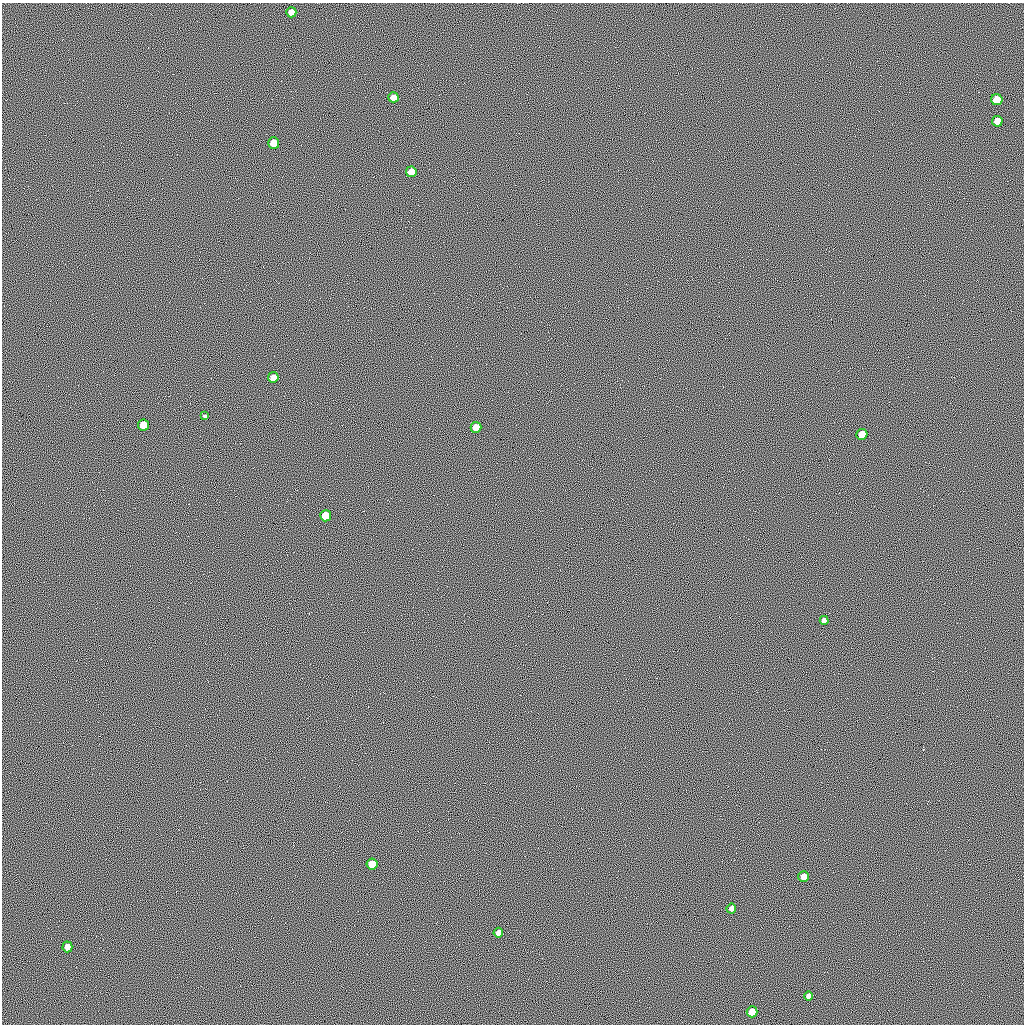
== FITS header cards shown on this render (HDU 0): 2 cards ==
NAXIS1  =                 1022 / length of data axis 1
NAXIS2  =                 1022 / length of data axis 2

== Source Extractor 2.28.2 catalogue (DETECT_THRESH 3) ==
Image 1022 x 1022 px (HDU 0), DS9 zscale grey, 1 PNG px = 1 image px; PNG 1026 x 1026 px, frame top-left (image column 1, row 1022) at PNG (2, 3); each listed source drawn as its Kron ellipse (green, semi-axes under 4 px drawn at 4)
Background 0.527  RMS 92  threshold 275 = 3 sigma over >= 5 px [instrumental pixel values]
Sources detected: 20; all 20 listed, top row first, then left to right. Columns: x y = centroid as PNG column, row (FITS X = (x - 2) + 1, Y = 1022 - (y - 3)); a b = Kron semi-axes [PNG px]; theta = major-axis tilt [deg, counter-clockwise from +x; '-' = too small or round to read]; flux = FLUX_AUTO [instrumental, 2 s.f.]
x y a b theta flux
291 12 5 5 - 53000
393 97 5 5 - 53000
997 100 5 5 - 170000
997 121 5 5 - 81000
274 143 5 5 - 140000
411 172 5 5 - 77000
273 377 5 5 - 66000
205 416 3 3 - 8200
143 425 5 5 - 150000
476 427 5 5 - 88000
862 434 5 5 - 93000
326 516 5 5 - 180000
824 620 4 4 - 23000
372 864 5 5 - 110000
804 877 5 5 - 86000
731 908 5 4 - 24000
498 933 5 4 - 32000
67 947 5 5 - 47000
808 996 4 4 - 21000
752 1012 5 5 - 94000